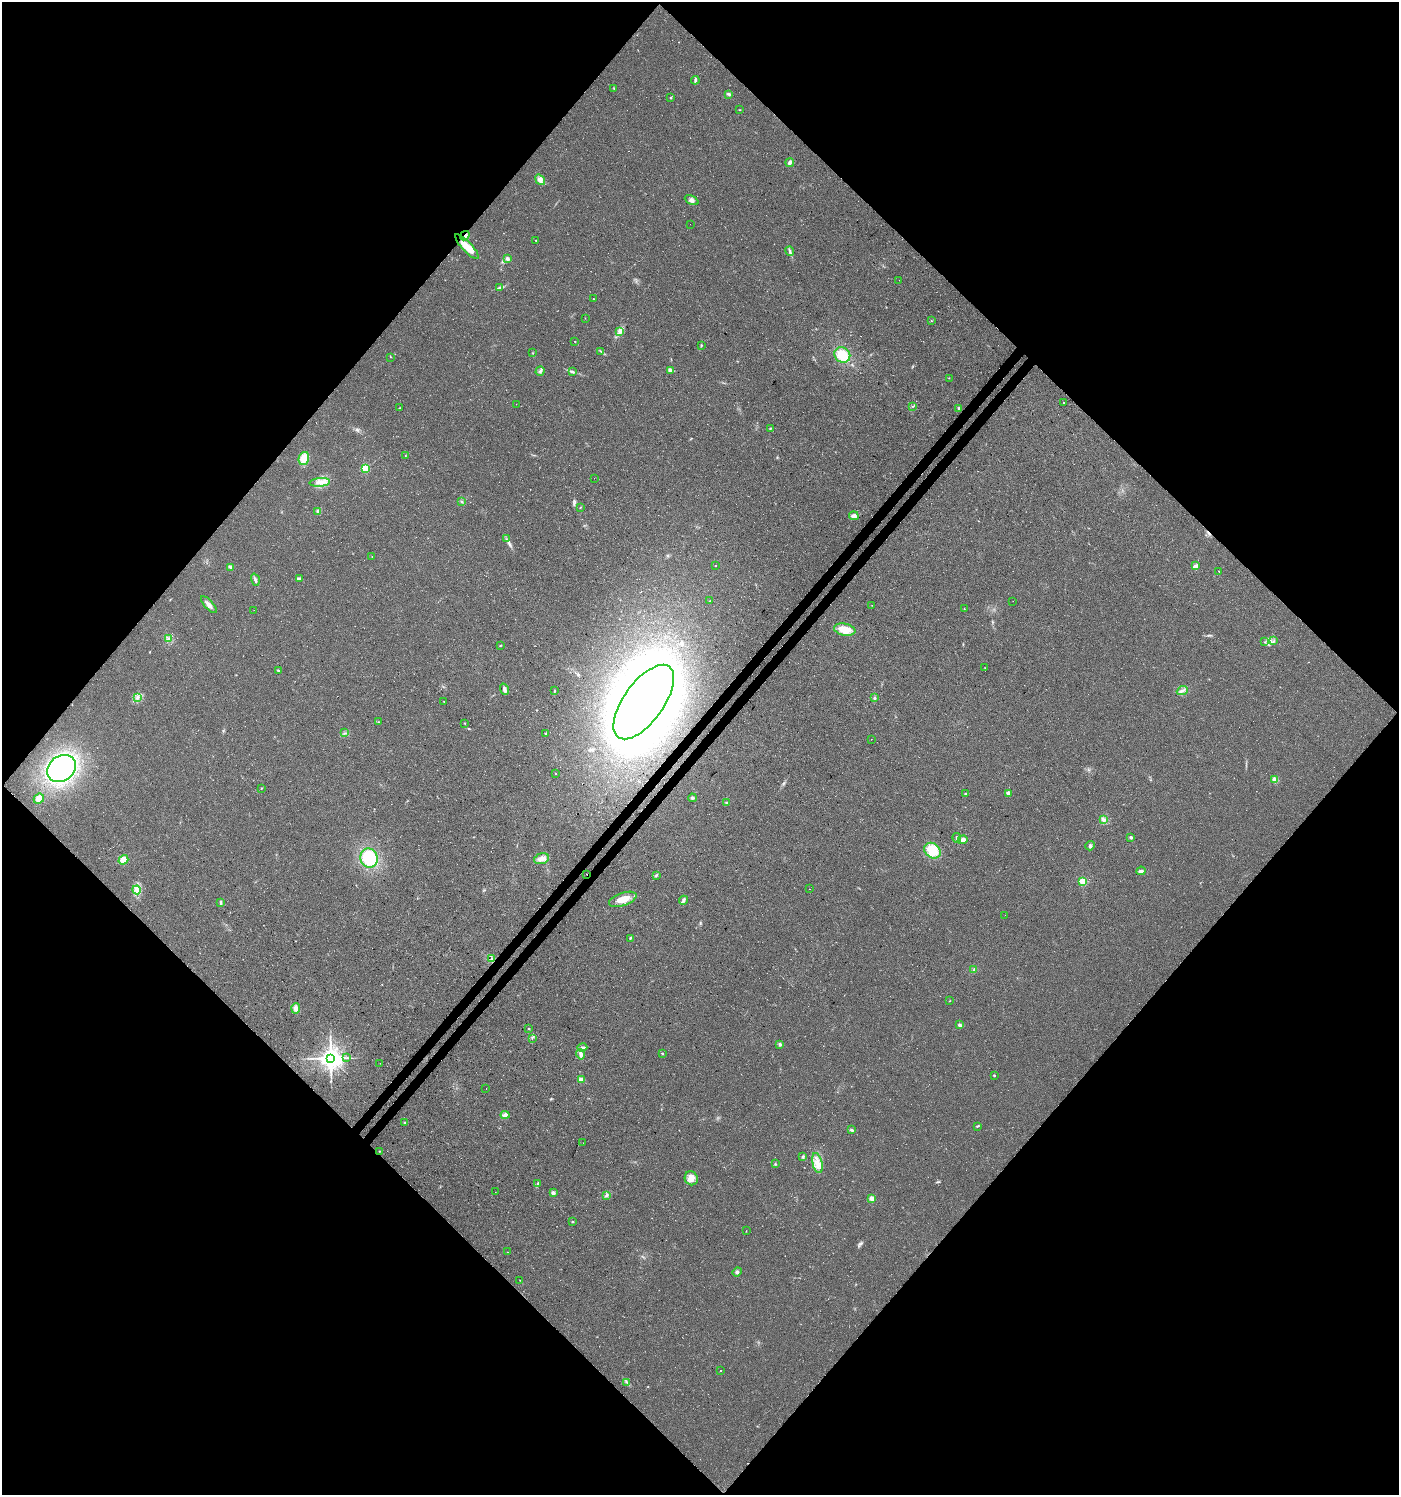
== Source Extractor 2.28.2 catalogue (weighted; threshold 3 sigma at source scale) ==
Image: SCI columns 273-5859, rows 42-6012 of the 6067 x 6059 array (HDU 1 of 3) = the unmasked area's bounding box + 8 px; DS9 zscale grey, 4 x 4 block average (1 PNG px = mean of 4 x 4 image px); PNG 1401 x 1497 px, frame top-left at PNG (2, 2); each listed source drawn as its Kron ellipse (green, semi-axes under 4 px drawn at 4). Shown black and unused: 51% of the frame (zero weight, under 3 of 4 exposures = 5% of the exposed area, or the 3 px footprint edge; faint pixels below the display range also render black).
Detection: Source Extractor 2.28.2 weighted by HDU 2 'WHT'. Background 0.03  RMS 0.0079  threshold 0.0358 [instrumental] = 3 sigma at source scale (4.5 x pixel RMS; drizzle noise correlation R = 1.50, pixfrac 1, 0.0396/0.0396 arcsec/px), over >= 5 px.
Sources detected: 152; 3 cosmic-ray / hot-pixel residue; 1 long thin detection or spike segment (spike, bleed or trail) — neither listed nor drawn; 2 inside a brighter listed object's ellipse — not listed separately; the other 146 listed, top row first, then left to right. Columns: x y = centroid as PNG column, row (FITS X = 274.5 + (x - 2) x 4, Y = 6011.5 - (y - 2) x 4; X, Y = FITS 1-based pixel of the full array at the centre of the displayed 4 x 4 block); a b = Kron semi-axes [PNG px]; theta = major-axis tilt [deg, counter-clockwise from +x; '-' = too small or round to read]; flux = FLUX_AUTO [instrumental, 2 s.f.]
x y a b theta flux
695 80 4 2 - 6.5
614 88 2 2 - 1.7
729 94 4 3 - 8.4
670 98 2 2 - 8.7
739 110 2 2 - 1.5
790 162 4 3 - 14
540 180 6 4 -53 20
692 200 7 3 -26 15
690 224 2 2 - 0.72
465 236 5 2 - 14
536 240 2 2 - 2.9
467 247 16 5 -47 76
790 251 4 2 - 7.9
507 259 4 3 - 9.3
899 280 2 2 - 0.67
500 288 3 2 - 7.4
593 299 2 2 - 2.1
585 318 2 2 - 1.4
931 321 2 2 - 2
619 332 2 2 - 3.8
575 341 2 2 - 3.6
701 345 2 2 - 2.9
601 351 3 2 - 3.7
533 353 2 2 - 1.9
842 355 8 7 - 94
391 357 2 2 - 1.3
670 370 4 3 - 15
540 371 5 2 - 8.6
573 372 2 2 - 2.1
949 378 2 2 - 1.5
1064 403 2 2 - 3.5
516 404 2 2 - 0.93
913 406 2 2 - 3.9
399 408 3 2 - 2.1
959 408 3 2 - 3.7
770 429 2 2 - 4.6
405 456 2 2 - 1.5
304 458 7 5 74 66
365 468 2 2 - 300
594 478 2 2 - 2.3
320 482 10 4 5 30
462 502 3 2 - 4.3
580 507 2 2 - 2.4
318 511 3 3 - 12
854 516 5 3 - 21
506 539 2 2 - 2.1
372 557 2 2 - 1.8
715 566 2 2 - 2.4
1196 566 4 3 - 13
230 567 4 2 - 6.4
1219 571 2 2 - 1.8
299 578 3 3 - 7.1
255 580 6 3 -72 12
710 601 2 2 - 1.1
1013 601 2 2 - 4.6
209 605 11 3 -47 23
872 605 2 2 - 1.9
964 609 2 2 - 2.5
254 610 2 2 - 0.95
845 630 11 6 -11 60
169 639 4 3 - 9.9
1274 641 2 2 - 3
1265 642 2 2 - 1.4
500 645 2 2 - 2.9
985 668 2 2 - 1.4
278 670 3 2 - 5.4
504 689 6 3 -72 12
555 690 2 2 - 1.9
1182 690 6 3 24 12
138 697 3 2 - 7.6
874 698 3 2 - 3.8
444 701 2 2 - 1.8
644 702 44 20 54 6400
378 722 2 2 - 2.3
465 723 2 2 - 1.4
345 733 2 2 - 2.7
545 733 2 2 - 2.8
871 739 2 2 - 1
61 768 15 12 38 930
556 774 2 2 - 16
1275 780 2 2 - 170
262 788 2 2 - 2.6
1008 793 2 2 - 50
966 794 2 2 - 9.9
692 798 4 2 - 5
39 799 5 5 - 39
727 803 3 2 - 4.5
1103 819 2 2 - 2.7
1131 837 4 2 - 7.3
957 838 5 3 - 9.7
963 840 5 3 - 24
1090 846 5 2 - 5.4
932 851 9 7 -38 90
369 858 9 8 - 200
542 859 7 5 16 30
123 860 5 4 - 46
1141 871 5 2 - 15
586 874 2 2 - 1.3
656 875 2 2 - 3.7
1083 881 2 2 - 330
809 889 2 2 - 1.1
137 890 4 3 - 13
623 899 14 6 19 59
683 900 5 2 - 8.1
220 903 4 2 - 5.6
1005 915 2 2 - 0.5
631 938 3 2 - 4.8
491 959 3 2 - 4.7
974 970 3 3 - 6.1
950 1001 2 2 - 1.5
296 1008 5 4 - 15
960 1025 2 2 - 48
529 1029 2 2 - 9.9
532 1038 2 2 - 1.3
780 1044 2 2 - 36
582 1048 5 3 - 10
581 1054 5 3 - 17
662 1054 2 2 - 12
331 1058 4 3 - 4300
347 1058 2 2 - 2.6
380 1063 2 2 - 0.55
994 1075 2 2 - 3
581 1080 2 2 - 110
486 1089 2 2 - 1.1
505 1115 4 4 - 18
404 1123 2 2 - 3.7
977 1126 3 2 - 5
852 1130 4 3 - 7.2
583 1143 2 2 - 0.84
379 1151 2 2 - 2.2
803 1157 3 2 - 7.6
817 1163 10 4 -77 38
775 1164 2 2 - 3.3
691 1178 7 6 - 27
538 1184 4 3 - 7.3
495 1192 2 2 - 0.8
553 1193 4 3 - 12
606 1195 4 2 - 6.3
872 1198 2 2 - 89
572 1222 2 2 - 5
746 1231 2 2 - 1.2
507 1252 2 2 - 1.3
737 1272 5 3 - 9.2
520 1280 2 2 - 1.4
720 1370 2 2 - 2.9
627 1382 3 2 - 4.1
Overlapping masked pixels (flux is a lower limit): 3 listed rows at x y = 465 236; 644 702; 586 874
Diffuse or blended objects may show on this block-average render without a row.